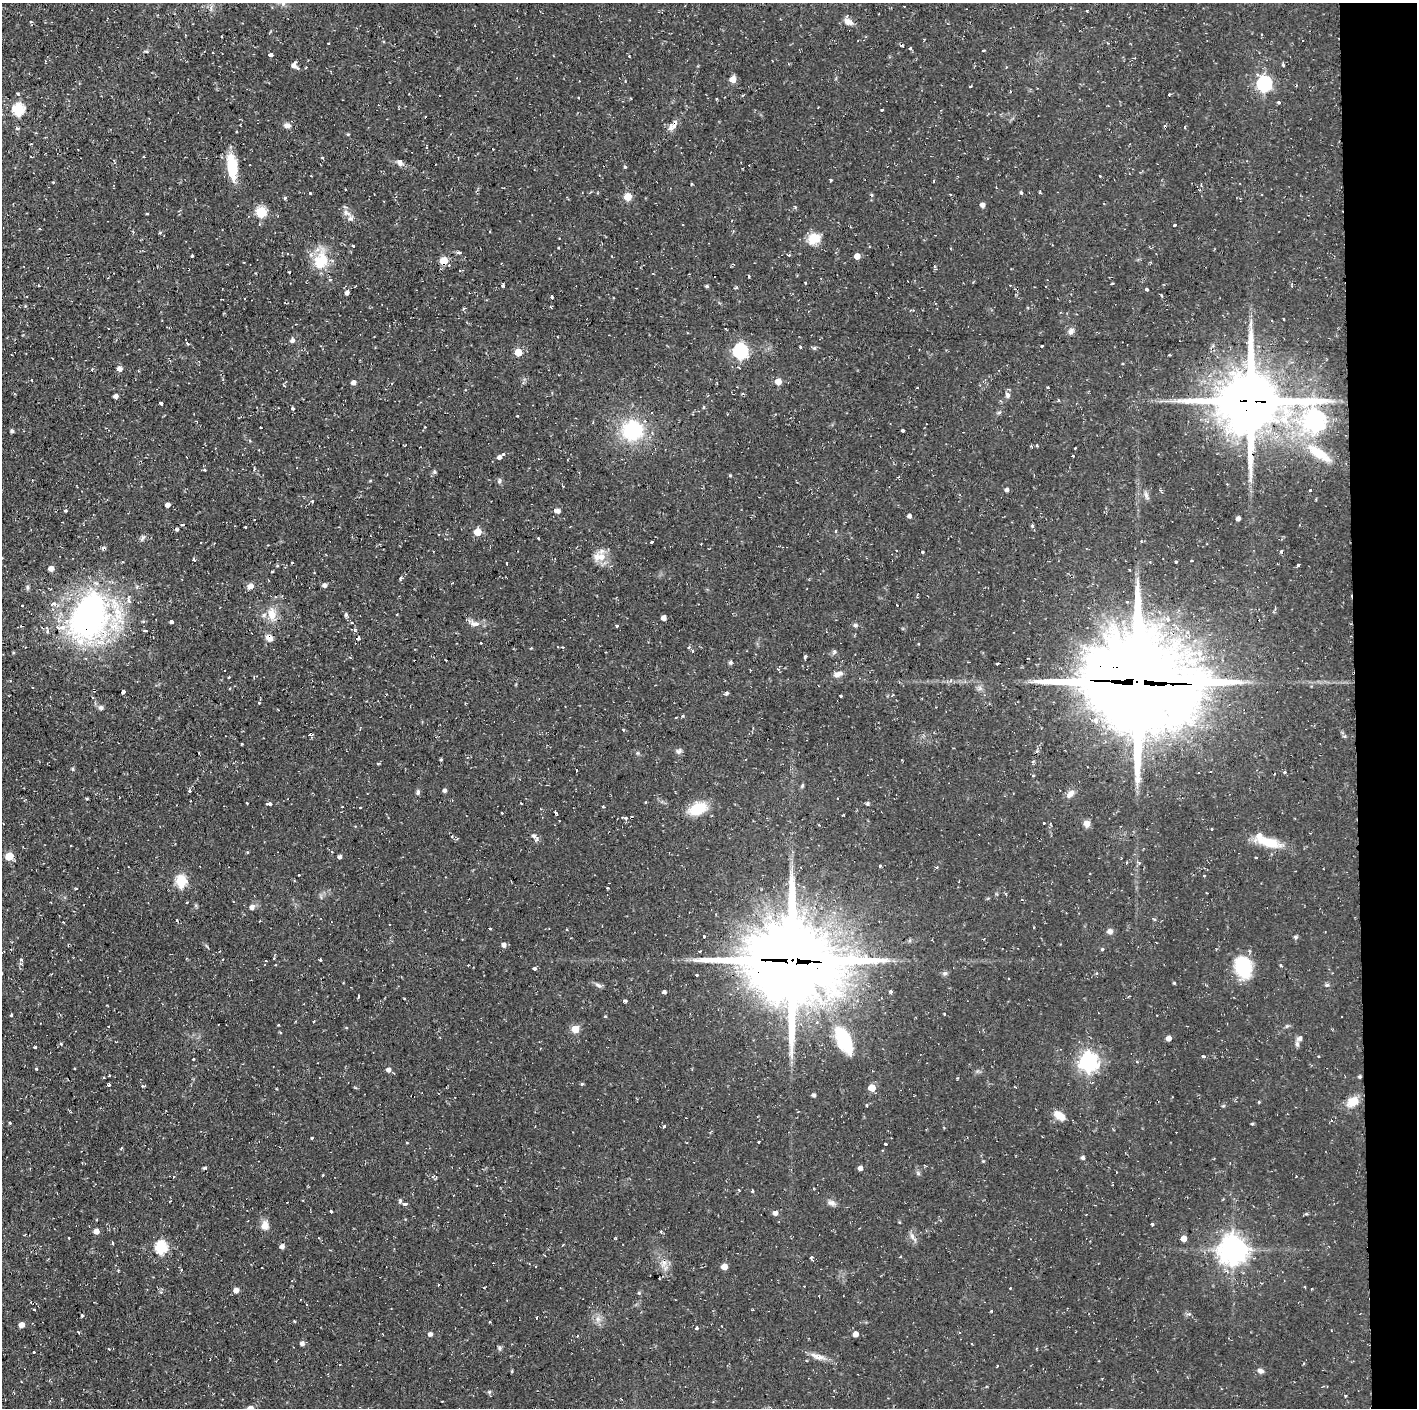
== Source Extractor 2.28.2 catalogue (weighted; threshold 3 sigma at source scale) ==
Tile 6 of 3 x 3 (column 3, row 2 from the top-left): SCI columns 2833-4247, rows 1407-2812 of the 4247 x 4218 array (HDU 1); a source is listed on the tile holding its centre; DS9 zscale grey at full resolution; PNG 1419 x 1410 px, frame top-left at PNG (2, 3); no overlay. Shown black and unused: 4% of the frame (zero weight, under 2 of 3 exposures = <1% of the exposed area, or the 3 px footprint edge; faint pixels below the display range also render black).
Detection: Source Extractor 2.28.2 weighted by HDU 2 'WHT'; one run over the whole footprint, this tile lists its part. Background 0.0586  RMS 0.0063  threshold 0.0283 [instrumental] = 3 sigma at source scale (4.5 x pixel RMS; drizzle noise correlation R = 1.50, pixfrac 1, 0.05/0.05 arcsec/px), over >= 5 px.
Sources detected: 358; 1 inside a brighter object's white glare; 41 cosmic-ray / hot-pixel residue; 1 long thin detection or spike segment (spike, bleed or trail) — not listed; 6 inside a brighter listed object's ellipse — not listed separately; the other 309 listed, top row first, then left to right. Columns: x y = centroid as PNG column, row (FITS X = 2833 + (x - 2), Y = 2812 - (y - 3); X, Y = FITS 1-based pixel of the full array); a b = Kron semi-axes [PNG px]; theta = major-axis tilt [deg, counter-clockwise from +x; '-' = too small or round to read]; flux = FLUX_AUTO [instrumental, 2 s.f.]
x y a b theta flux
283 4 7 4 54 1.3
1087 11 3 3 - 1
848 22 12 8 -28 4.1
222 36 3 2 - 0.46
924 39 3 2 - 0.68
901 45 6 2 -3 0.74
910 48 4 3 - 0.7
983 50 3 3 - 1.7
270 55 4 3 - 9.8
294 66 9 6 -48 2.7
733 79 5 5 - 7.6
625 81 3 3 - 0.47
1264 83 7 6 - 130
18 94 4 3 - 0.63
579 98 3 2 - 0.52
716 99 3 3 - 0.65
1279 102 3 3 - 2
18 109 6 6 - 60
882 110 3 2 - 0.95
675 123 15 6 69 3.5
287 125 8 7 - 2.7
1184 127 4 2 - 0.53
17 128 5 3 - 0.75
348 134 4 3 - 0.58
426 147 3 3 - 0.87
493 149 3 2 - 0.44
322 158 3 2 - 1.1
400 161 5 5 - 3.6
232 167 27 10 -84 21
625 167 4 4 - 0.75
1100 176 3 3 - 0.64
830 180 3 3 - 1
53 182 4 2 - 0.49
692 184 3 3 - 0.67
310 193 3 2 - 0.65
1021 193 5 3 - 0.87
950 194 3 2 - 0.49
628 196 5 5 - 15
285 198 4 4 - 0.82
982 205 5 4 - 2.9
261 212 5 5 - 44
147 213 3 2 - 0.76
347 213 13 8 -27 3.8
1174 225 3 3 - 1.9
814 239 15 12 24 9.2
353 246 3 2 - 1.4
559 248 3 2 - 0.48
459 252 5 4 - 1
789 255 3 3 - 0.74
192 256 3 3 - 1.2
857 256 5 4 - 5.2
321 260 23 19 76 18
444 261 5 5 - 17
449 265 4 4 - 0.69
935 267 5 3 - 0.89
188 269 3 2 - 0.41
749 276 3 2 - 0.87
806 283 4 2 - 0.82
503 286 3 3 - 4.8
707 286 4 4 - 1
1146 289 3 3 - 1.5
347 293 4 4 - 2
552 297 3 3 - 1.5
1283 318 3 3 - 1.1
1071 331 9 7 57 2.3
292 341 6 5 - 2.1
188 344 5 4 - 0.83
1042 346 3 3 - 1.4
800 347 4 3 - 0.67
814 348 5 5 - 1
740 351 7 6 - 120
518 352 5 5 - 13
740 368 4 2 - 0.48
92 369 4 2 - 0.48
119 369 7 5 -13 2.3
32 380 3 2 - 0.39
778 381 5 5 - 7.7
353 383 5 4 - 2.8
1048 387 3 3 - 0.56
743 394 5 3 - 0.65
1007 395 8 6 -73 2.1
116 396 4 4 - 2.2
1251 401 22 20 7 3900
160 403 4 3 - 2.6
703 407 5 3 - 0.61
293 408 3 3 - 3.4
999 413 6 4 2 0.94
517 416 3 2 - 0.65
196 421 4 2 - 0.47
1315 421 9 8 - 340
903 430 3 3 - 4.4
12 431 4 4 - 1.4
632 431 21 20 - 43
1318 453 36 13 -30 19
503 454 3 3 - 1.6
1073 456 3 3 - 0.89
499 457 5 5 - 1.4
205 470 4 3 - 0.57
434 471 5 5 - 0.91
499 481 7 5 -84 1.2
1007 490 4 4 - 1.9
1310 490 3 3 - 1.8
1146 495 12 5 -72 1.9
312 501 4 3 - 0.48
168 505 4 4 - 3.1
66 511 3 3 - 3.3
557 511 8 5 -13 2.2
909 516 4 4 - 2.1
1238 518 4 4 - 2.3
182 525 4 3 - 1.7
1032 526 5 4 - 0.96
245 527 3 3 - 0.97
176 529 4 4 - 1
478 532 5 5 - 12
652 542 3 2 - 1
1281 551 3 3 - 1.6
922 552 3 3 - 5.8
600 557 19 11 6 8
194 559 3 3 - 1.4
1176 561 3 3 - 1.3
1191 561 3 2 - 0.6
507 564 3 3 - 1.7
1298 565 3 3 - 2.6
277 566 5 3 - 0.6
51 568 4 4 - 4.1
272 572 3 2 - 0.59
400 578 6 3 80 0.72
250 586 8 7 - 3
324 586 6 5 - 1.5
27 587 8 4 -90 1.1
917 597 3 3 - 0.52
129 600 10 5 -81 2
1127 602 3 3 - 0.94
22 605 2 2 - 0.61
272 614 16 11 -81 8.5
346 615 6 4 72 1
89 616 47 32 65 200
663 618 4 4 - 3.1
171 622 4 3 - 5
475 624 14 7 -9 3.9
855 625 6 5 - 1.2
617 626 4 3 - 2.6
46 627 5 4 - 1.1
145 631 4 3 - 1.4
269 637 9 7 -34 3.7
358 638 4 4 - 2.1
457 643 3 2 - 0.43
562 647 3 3 - 0.96
693 651 3 3 - 1.3
834 652 7 4 47 1.1
805 657 4 3 - 1.4
730 662 5 5 - 1
778 668 7 3 70 1.1
838 674 12 7 18 3.5
229 677 3 2 - 0.65
1138 682 36 33 -19 9600
980 688 7 4 71 1.4
94 690 3 3 - 1.1
123 692 4 3 - 8
841 696 3 3 - 1.4
259 703 3 2 - 0.6
101 708 6 6 - 1.6
623 730 4 3 - 0.83
309 735 5 3 - 0.93
242 744 3 2 - 0.6
679 751 7 7 - 1.7
1037 751 5 4 - 0.85
441 760 3 3 - 0.74
73 769 5 3 - 0.76
576 771 3 2 - 1.6
1285 772 3 3 - 1.4
802 786 6 4 79 0.82
445 790 4 4 - 1.5
190 791 4 4 - 1.2
418 792 7 5 80 1.4
1070 794 13 7 48 3.5
87 799 5 3 - 0.56
269 804 6 3 2 3.5
867 804 4 4 - 1.2
603 807 3 3 - 0.63
698 809 17 11 25 19
502 813 2 2 - 0.56
626 818 4 3 - 6.9
1044 823 2 2 - 0.58
1087 823 9 7 -4 3
1211 829 3 3 - 0.98
534 836 7 6 - 1.9
1268 842 34 11 -14 15
70 846 3 2 - 1
247 852 4 3 - 0.48
9 856 5 5 - 16
339 857 4 4 - 1.6
1127 862 4 3 - 0.56
1139 862 6 3 -20 0.91
880 866 3 3 - 1.1
1204 875 3 2 - 0.65
181 881 6 5 - 50
76 888 4 3 - 0.49
607 888 3 2 - 1.1
252 907 6 5 - 2.6
177 920 3 2 - 0.56
490 928 4 3 - 2.4
425 930 3 2 - 0.5
1110 931 7 6 - 2.5
704 936 3 3 - 1.2
1295 937 6 5 - 0.98
504 945 5 5 - 2.4
1102 949 4 4 - 0.83
273 958 4 3 - 0.68
21 959 5 4 - 1.3
320 960 3 3 - 1.8
792 960 30 28 -8 7200
1280 965 4 3 - 0.69
1243 966 20 14 -75 37
534 968 4 3 - 5.7
945 973 7 5 0 1.4
696 975 3 2 - 0.9
1009 979 3 2 - 0.56
1174 983 4 3 - 0.58
598 985 11 5 -36 1.7
1327 985 5 5 - 1.1
664 992 4 4 - 1.4
891 992 4 3 - 1.5
358 996 3 2 - 0.93
625 1001 4 3 - 2.9
944 1014 3 2 - 0.65
11 1015 3 3 - 1.4
605 1016 3 3 - 0.69
313 1021 3 2 - 0.72
816 1022 5 4 - 1
278 1025 4 2 - 0.46
575 1029 5 5 - 13
1169 1038 4 4 - 4.1
1300 1038 6 5 - 2.1
844 1040 30 15 -64 34
61 1044 4 3 - 0.64
1297 1044 7 5 -74 1.5
35 1048 3 3 - 1.5
1203 1057 4 3 - 1.8
193 1059 3 3 - 1.1
1088 1061 7 7 - 280
36 1069 4 3 - 1
75 1069 3 3 - 1
388 1070 5 5 - 2.6
1359 1076 4 4 - 0.77
957 1078 3 2 - 0.52
582 1084 5 4 - 0.71
108 1085 3 3 - 4.1
872 1088 5 5 - 10
814 1095 4 4 - 1.5
1353 1101 16 11 32 8.2
866 1105 4 3 - 0.9
1223 1106 5 4 - 0.76
1059 1115 15 9 -37 6.2
1331 1120 3 3 - 0.73
10 1123 4 2 - 0.59
1252 1124 4 3 - 0.83
664 1127 3 3 - 1.4
312 1138 3 3 - 0.99
759 1141 3 3 - 1.5
886 1144 3 3 - 4.8
1083 1158 4 4 - 1.5
983 1161 4 4 - 0.52
205 1168 4 3 - 1.4
860 1168 4 4 - 2.9
918 1173 6 4 -47 1.1
323 1175 4 2 - 0.41
752 1191 3 3 - 0.97
832 1203 11 7 -30 2.4
405 1204 4 3 - 4.2
331 1212 3 3 - 1.3
775 1213 4 4 - 3.3
1152 1224 3 3 - 1.7
265 1225 12 10 -86 4.4
96 1231 4 4 - 4.8
68 1237 3 3 - 1.6
912 1237 12 5 -57 2.5
1184 1239 4 4 - 5.4
112 1243 3 2 - 1.1
282 1246 6 5 - 2
161 1247 6 6 - 64
1233 1250 9 8 - 810
812 1257 3 3 - 2.4
664 1263 11 6 81 3.4
724 1266 5 4 - 6.6
1010 1288 3 2 - 0.59
236 1290 5 4 - 3.9
161 1292 4 4 - 0.76
639 1293 5 4 - 0.68
34 1309 3 2 - 0.73
991 1311 3 2 - 0.81
1189 1314 6 4 45 1
82 1316 3 3 - 0.99
536 1318 4 2 - 0.47
598 1319 7 6 - 2.4
295 1321 3 3 - 0.62
22 1325 6 5 - 3.2
697 1328 3 3 - 2.6
959 1333 3 3 - 0.58
430 1334 4 4 - 2
855 1334 4 4 - 3.9
302 1344 5 5 - 2
499 1348 6 5 - 1.2
33 1352 3 3 - 1
815 1355 13 7 -20 3.6
997 1365 3 3 - 1
1260 1371 8 6 -23 2.1
512 1372 3 2 - 0.71
489 1392 6 6 - 1.1
Overlapping masked pixels (flux is a lower limit): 10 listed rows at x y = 675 123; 444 261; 188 269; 1251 401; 1315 421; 89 616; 269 637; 1138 682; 94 690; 792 960
Isophote crosses this tile's border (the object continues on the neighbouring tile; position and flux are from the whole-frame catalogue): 1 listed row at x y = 283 4
Unlisted compact peaks at least as high as the median listed source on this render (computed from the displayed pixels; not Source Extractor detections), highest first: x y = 727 693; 730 475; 1283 65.